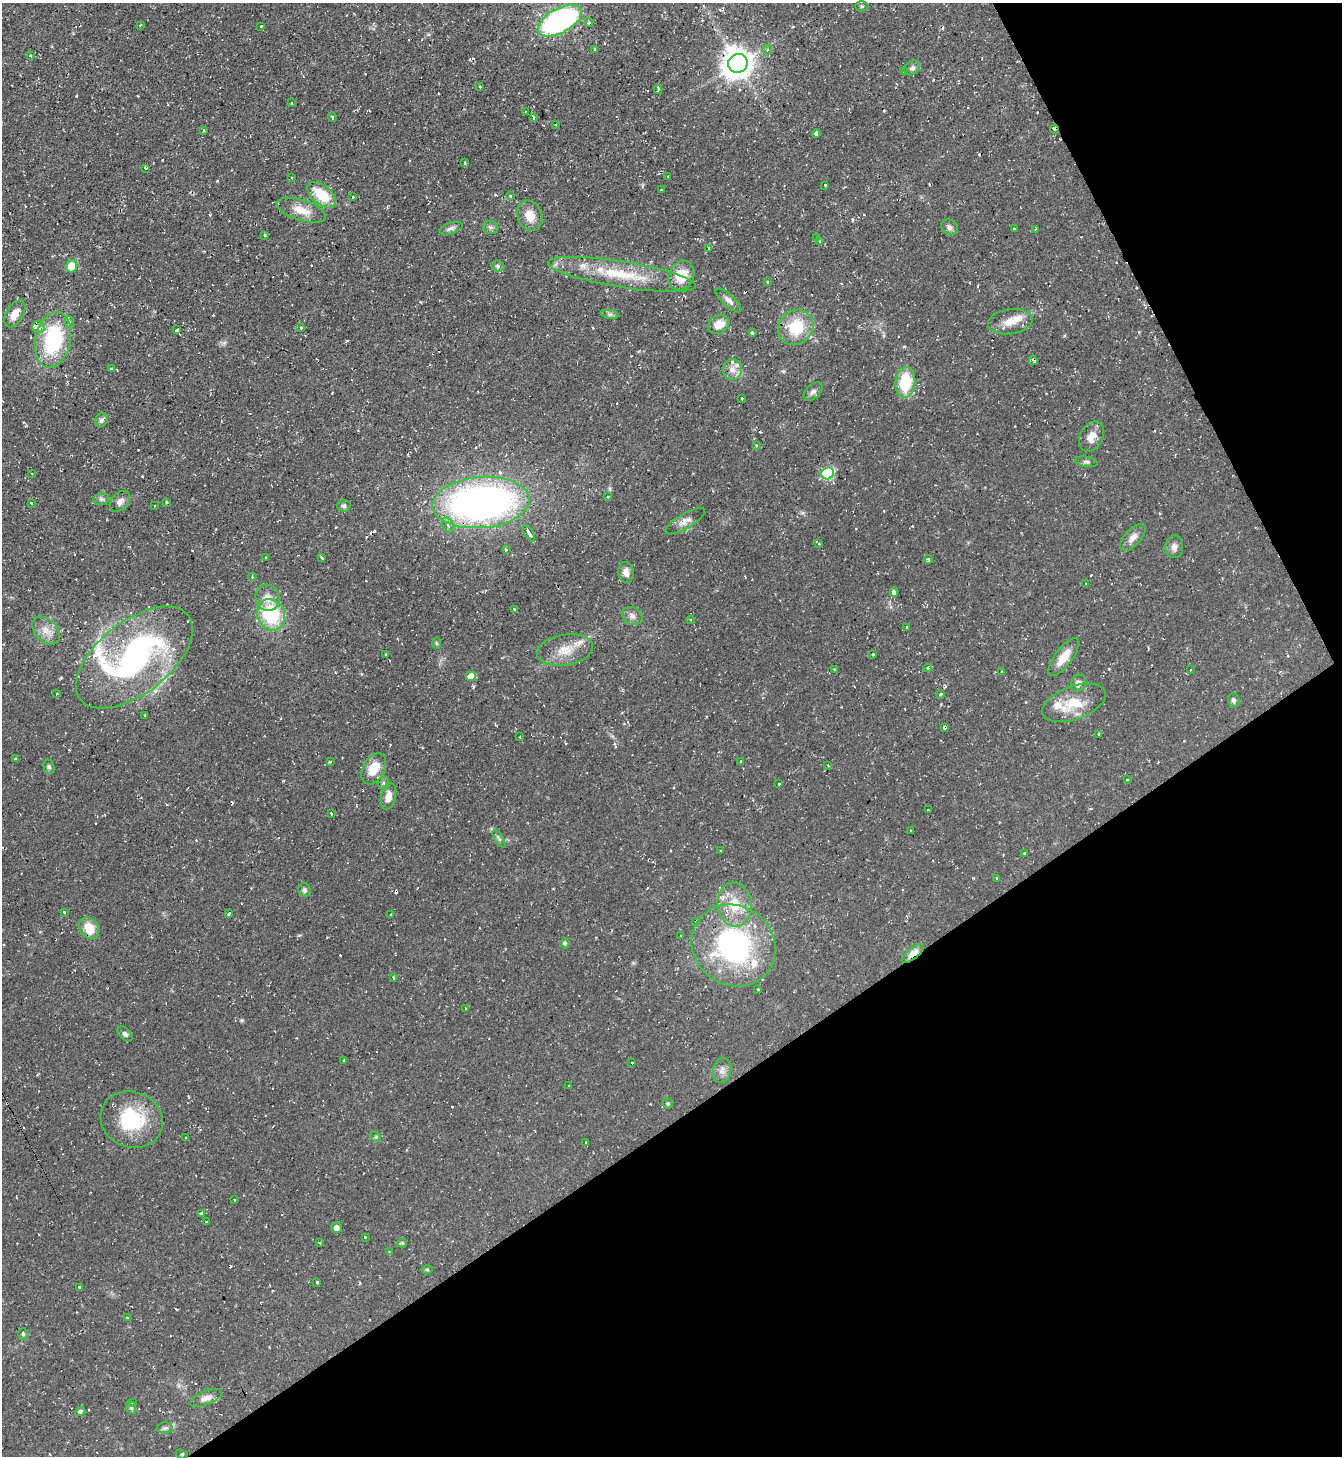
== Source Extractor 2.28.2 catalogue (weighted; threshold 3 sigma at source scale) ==
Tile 12 of 4 x 4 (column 4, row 3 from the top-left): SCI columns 4176-5515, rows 1456-2909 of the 5806 x 5816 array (HDU 1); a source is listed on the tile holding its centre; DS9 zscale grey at full resolution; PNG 1344 x 1458 px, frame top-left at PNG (2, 3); each listed source drawn as its Kron ellipse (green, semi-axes under 4 px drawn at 4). Shown black and unused: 30% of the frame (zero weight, under 2 of 3 exposures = <1% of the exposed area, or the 3 px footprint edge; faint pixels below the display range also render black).
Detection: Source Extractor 2.28.2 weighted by HDU 2 'WHT'; one run over the whole footprint, this tile lists its part. Background 0.0591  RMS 0.0061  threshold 0.0274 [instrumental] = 3 sigma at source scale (4.5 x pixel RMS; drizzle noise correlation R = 1.50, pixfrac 1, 0.05/0.05 arcsec/px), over >= 5 px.
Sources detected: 224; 34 cosmic-ray / hot-pixel residue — neither listed nor drawn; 11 inside a brighter listed object's ellipse — not listed separately; the other 179 listed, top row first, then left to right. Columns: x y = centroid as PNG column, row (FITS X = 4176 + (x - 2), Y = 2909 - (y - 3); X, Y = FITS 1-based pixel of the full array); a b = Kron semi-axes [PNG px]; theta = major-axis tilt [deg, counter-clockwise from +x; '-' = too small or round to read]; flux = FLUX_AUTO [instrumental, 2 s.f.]
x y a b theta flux
862 6 6 5 - 1
560 21 24 12 29 130
589 23 4 3 - 0.86
140 25 3 2 - 0.65
261 26 3 3 - 1.1
595 50 4 3 - 0.87
767 50 5 5 - 0.99
30 55 3 2 - 0.95
738 63 10 9 - 940
912 68 8 6 36 2
904 71 3 3 - 2.4
479 86 3 3 - 1.2
658 89 4 3 - 1
292 103 4 2 - 0.43
525 111 3 2 - 0.63
332 117 5 4 - 0.96
533 117 4 3 - 2.1
556 125 3 2 - 0.55
1054 129 4 3 - 0.82
204 130 3 3 - 0.59
816 134 4 3 - 5.8
465 163 3 2 - 0.85
145 168 3 3 - 0.79
667 176 3 3 - 3.4
291 177 3 2 - 0.48
825 185 3 3 - 1.3
661 190 2 2 - 0.53
321 195 17 9 -38 18
510 195 4 3 - 0.54
353 197 3 3 - 0.55
301 210 25 10 -17 8.8
530 216 16 12 -69 8.4
491 227 8 6 -16 1.5
949 227 9 7 -35 2.2
451 228 12 5 18 2.1
1014 228 3 3 - 1.5
1036 229 3 2 - 0.53
265 236 3 3 - 0.89
817 238 3 3 - 3.7
820 241 3 3 - 4.7
709 249 4 3 - 1.5
72 266 6 5 - 12
498 266 7 5 -21 1.2
622 274 75 13 -9 31
681 275 15 12 66 14
767 282 3 3 - 0.8
728 300 16 5 -43 3.2
15 314 15 8 59 6.2
610 314 9 4 -8 1.4
69 321 5 5 - 1.7
1010 322 22 12 8 8.8
719 324 11 8 28 7.8
38 327 6 5 - 4.1
301 327 4 4 - 1.4
796 327 19 16 45 24
176 330 4 3 - 2.4
752 333 4 3 - 6
53 340 28 17 79 53
1033 360 5 3 - 5.3
111 369 3 3 - 2.4
732 370 10 9 - 4.2
905 382 15 10 84 24
813 392 11 7 43 2.3
742 399 3 2 - 0.99
102 420 7 6 - 1.7
1092 437 16 11 63 6.7
756 445 4 3 - 0.55
1086 462 11 5 -10 1.5
828 473 6 5 - 59
32 474 3 2 - 0.37
608 497 4 3 - 1.3
101 499 8 6 11 1.6
120 501 12 8 46 3.2
166 502 3 3 - 2.1
481 502 48 25 5 280
31 503 3 3 - 0.95
154 506 2 2 - 0.56
344 506 7 6 - 1.4
685 521 22 7 30 4.3
448 525 8 5 -67 2.2
529 533 9 3 -59 7.2
1133 538 16 8 48 4.4
819 544 4 3 - 0.48
1174 547 11 9 84 3.2
506 550 4 3 - 0.93
266 557 2 2 - 0.52
322 558 4 3 - 1.4
928 559 4 3 - 1.5
626 572 10 7 -85 3.9
252 577 3 3 - 0.53
1086 583 3 2 - 0.65
894 592 5 4 - 5.9
267 598 13 12 - 6
514 609 4 3 - 1
271 615 16 13 -69 37
632 616 10 8 -29 3
691 620 4 3 - 0.64
907 628 3 3 - 1.5
46 630 16 11 -45 6.5
437 643 6 4 -88 0.74
565 650 28 15 9 13
385 654 3 3 - 1.7
873 654 3 3 - 0.82
134 657 68 36 38 170
1064 657 23 8 53 9.4
927 668 4 4 - 1
834 669 3 3 - 1.1
1190 670 2 2 - 0.43
1001 672 3 2 - 0.52
471 676 5 5 - 7.6
1078 683 9 7 65 2.9
57 694 3 2 - 1
941 694 3 3 - 2.9
1234 700 7 5 -87 1.5
1074 703 33 16 20 18
145 715 3 2 - 0.52
944 727 4 3 - 4.2
1099 734 3 3 - 0.61
520 736 2 2 - 0.48
15 759 3 3 - 1.1
741 761 3 2 - 0.94
330 762 3 3 - 0.78
828 765 3 2 - 0.82
49 767 7 5 -74 1.3
374 769 17 10 61 12
1127 779 3 2 - 0.53
383 783 6 5 - 0.99
779 784 3 2 - 0.46
388 796 14 7 77 5.5
928 810 3 2 - 0.48
331 813 3 2 - 0.52
910 830 2 2 - 0.49
499 839 10 4 -56 1.4
720 851 3 3 - 0.93
1025 854 4 2 - 0.61
997 878 3 3 - 0.46
304 890 7 6 - 1.5
735 904 22 17 -83 17
64 912 3 3 - 1.4
229 913 3 3 - 3.2
391 914 3 3 - 1.1
696 921 3 3 - 0.38
89 928 12 9 -55 11
680 936 3 2 - 0.58
565 943 5 4 - 1.2
733 945 43 39 -38 120
913 953 13 5 39 8.9
393 977 4 3 - 0.88
757 989 3 3 - 1.3
465 1009 3 2 - 0.77
125 1034 9 5 -45 1.6
344 1061 3 3 - 2
632 1063 3 3 - 1.1
722 1070 12 9 78 3.6
569 1086 2 2 - 0.52
668 1103 5 5 - 0.87
132 1119 31 27 -23 38
376 1137 6 4 -44 0.85
185 1138 3 2 - 0.58
586 1142 3 3 - 0.59
234 1200 3 2 - 0.59
201 1213 3 3 - 1.1
206 1222 3 3 - 0.8
337 1228 5 5 - 3.7
365 1237 3 3 - 1.2
319 1242 3 2 - 0.79
402 1243 5 4 - 0.89
389 1252 3 3 - 0.56
427 1269 6 4 -1 0.76
317 1282 3 3 - 1.5
79 1287 3 3 - 0.77
127 1318 3 3 - 2.2
23 1334 6 4 -89 0.94
206 1398 17 7 23 3.9
133 1403 3 3 - 0.84
131 1408 6 5 - 0.97
80 1411 5 4 - 1.5
165 1428 8 5 1 1.4
182 1454 6 2 -22 0.8
Overlapping masked pixels (flux is a lower limit): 6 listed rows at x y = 1054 129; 176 330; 1033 360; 481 502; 944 727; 913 953
Isophote crosses this tile's border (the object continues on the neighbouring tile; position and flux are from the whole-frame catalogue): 1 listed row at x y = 560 21
Unlisted compact peaks at least as high as the median listed source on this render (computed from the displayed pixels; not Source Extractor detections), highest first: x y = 242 1020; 217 181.